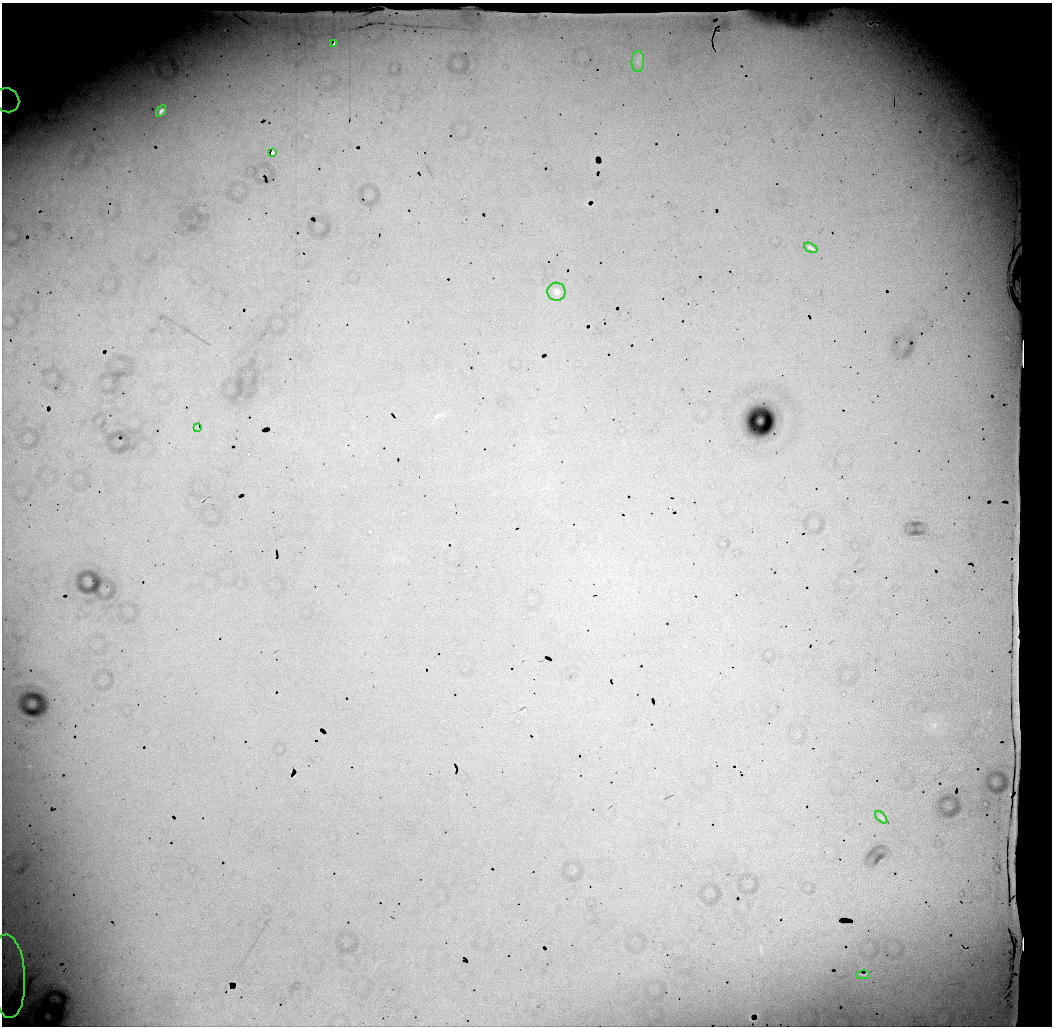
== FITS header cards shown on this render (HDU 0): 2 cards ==
NAXIS1  =                 1050 / length of data axis 1
NAXIS2  =                 1024 / length of data axis 2

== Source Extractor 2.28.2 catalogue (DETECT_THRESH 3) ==
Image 1050 x 1024 px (HDU 0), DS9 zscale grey, 1 PNG px = 1 image px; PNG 1054 x 1028 px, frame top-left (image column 1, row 1024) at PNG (2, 3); each listed source drawn as its Kron ellipse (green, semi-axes under 4 px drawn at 4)
Background 10600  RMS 42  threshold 126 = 3 sigma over >= 5 px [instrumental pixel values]
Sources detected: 15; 4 with non-positive FLUX_AUTO (blend fragments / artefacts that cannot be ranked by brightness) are neither listed nor drawn; the other 11 listed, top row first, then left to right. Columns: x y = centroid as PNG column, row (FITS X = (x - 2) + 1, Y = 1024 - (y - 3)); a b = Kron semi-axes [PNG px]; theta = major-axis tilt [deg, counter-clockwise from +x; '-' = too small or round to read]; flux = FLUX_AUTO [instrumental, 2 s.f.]
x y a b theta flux
334 44 3 3 - 7500
638 62 10 6 87 12000
7 100 12 11 - 20000
161 111 6 4 56 12000
273 152 3 2 - 4700
811 248 7 3 -28 5700
556 292 9 9 - 12000
197 427 3 2 - 2900
881 817 7 3 -45 4100
863 975 7 2 3 4000
8 976 42 17 -87 50000
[4 non-positive-flux detections neither listed nor drawn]